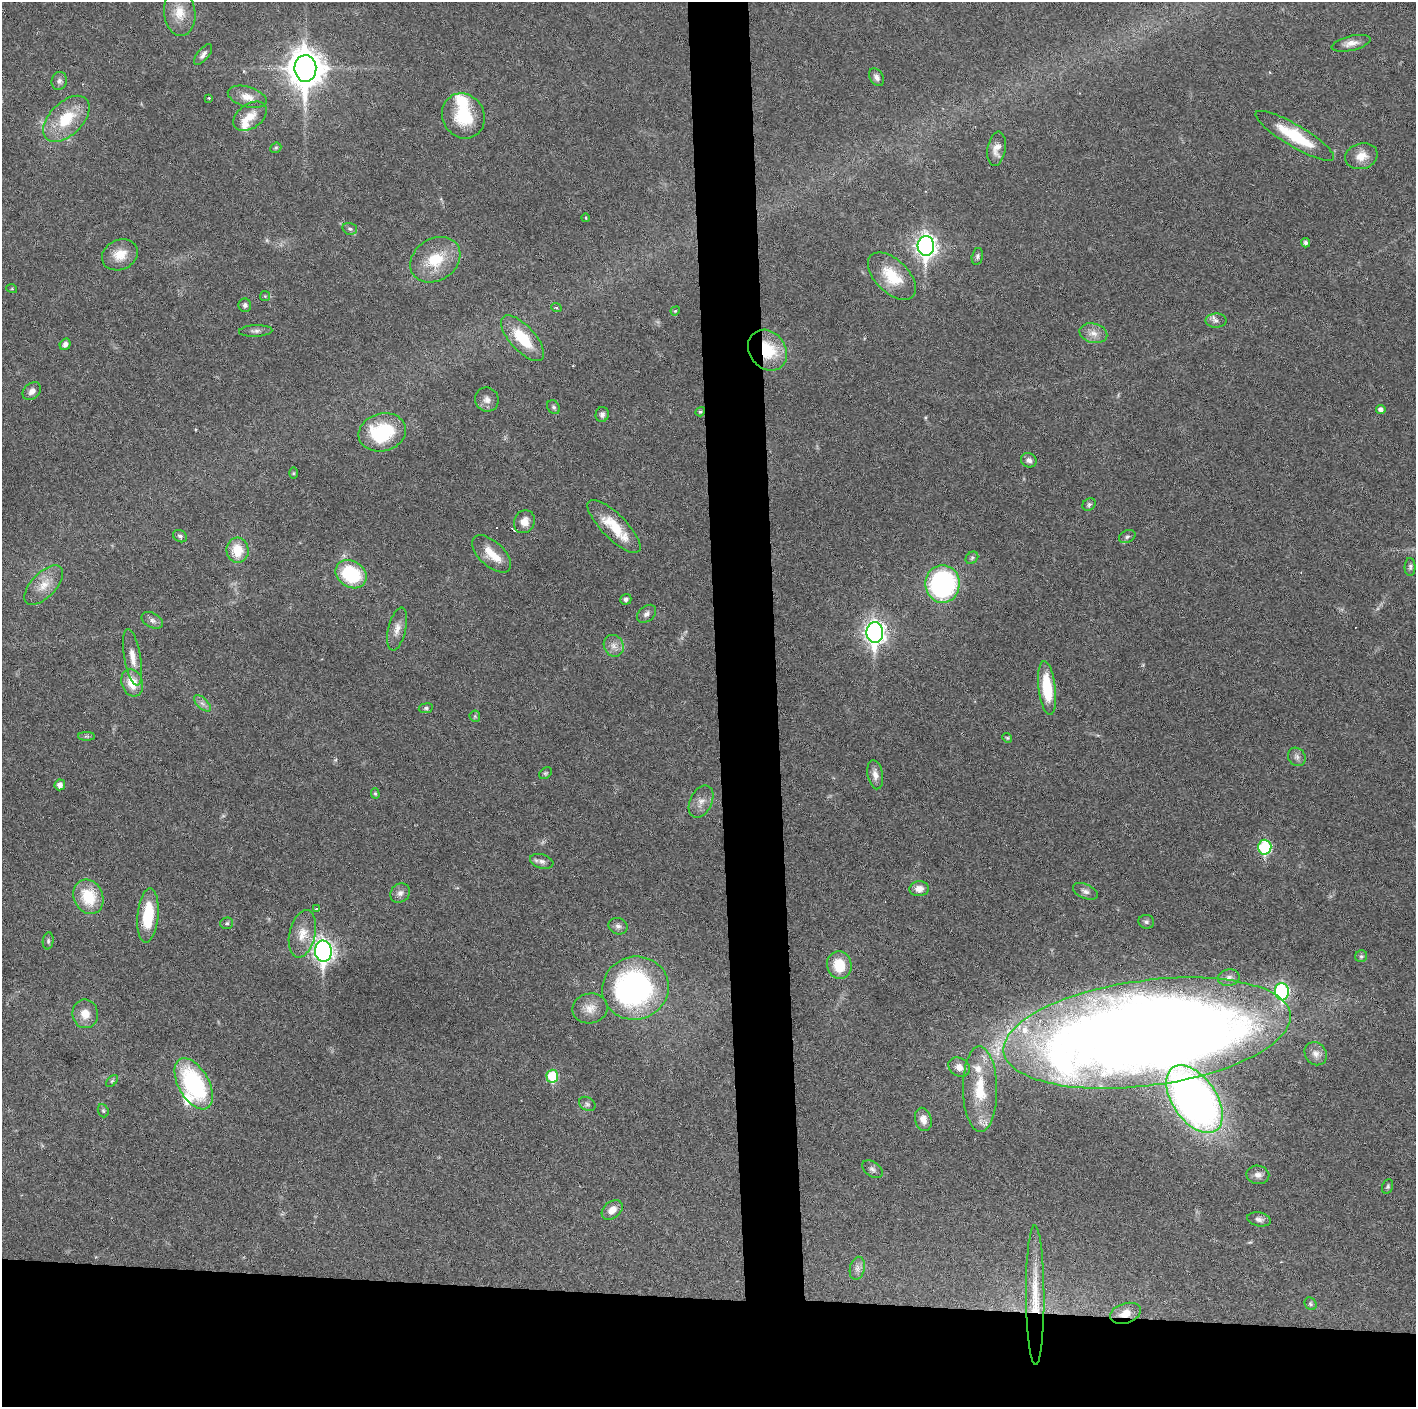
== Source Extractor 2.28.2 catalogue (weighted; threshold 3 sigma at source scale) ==
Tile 8 of 3 x 3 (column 2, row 3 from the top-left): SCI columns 1414-2827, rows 1-1405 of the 4240 x 4217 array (HDU 1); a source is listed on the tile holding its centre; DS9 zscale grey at full resolution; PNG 1418 x 1409 px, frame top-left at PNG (2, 2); each listed source drawn as its Kron ellipse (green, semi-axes under 4 px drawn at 4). Shown black and unused: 12% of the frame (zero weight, under 3 of 6 exposures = <1% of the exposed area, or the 3 px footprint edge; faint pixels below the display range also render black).
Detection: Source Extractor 2.28.2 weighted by HDU 2 'WHT'; one run over the whole footprint, this tile lists its part. Background 0.0251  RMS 0.002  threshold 0.00815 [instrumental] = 3 sigma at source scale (4.09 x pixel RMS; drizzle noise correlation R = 1.36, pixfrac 0.8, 0.05/0.05 arcsec/px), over >= 5 px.
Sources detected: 125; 1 too faint to see at this stretch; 2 cosmic-ray / hot-pixel residue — neither listed nor drawn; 6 inside a brighter listed object's ellipse — not listed separately; the other 116 listed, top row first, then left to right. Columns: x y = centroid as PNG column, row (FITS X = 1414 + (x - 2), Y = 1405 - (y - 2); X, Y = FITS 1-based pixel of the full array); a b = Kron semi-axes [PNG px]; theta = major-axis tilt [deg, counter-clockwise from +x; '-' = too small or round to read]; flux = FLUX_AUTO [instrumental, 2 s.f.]
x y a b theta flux
180 13 23 15 -83 3.7
1351 43 20 7 13 1.5
203 55 12 5 51 0.76
305 68 13 11 -88 400
877 77 9 6 -58 0.75
59 81 9 7 76 0.64
247 97 20 10 -17 2.1
209 98 4 2 - 0.16
250 116 19 12 35 2.5
463 116 23 20 -60 7.9
66 119 28 16 45 7.1
1295 136 45 11 -31 8.7
276 148 6 5 - 0.26
996 149 17 9 81 1.6
1361 156 16 13 16 2.5
586 218 4 3 - 0.15
350 229 7 5 -15 0.43
1306 243 5 4 - 0.58
926 246 10 8 -88 100
120 255 19 15 24 3.1
977 256 8 5 77 0.45
435 260 27 21 33 6.6
892 276 29 16 -44 6.2
12 289 5 3 - 0.17
265 296 5 5 - 0.24
245 305 7 6 - 0.5
556 307 5 3 - 0.22
675 311 5 4 - 0.19
1216 321 10 7 3 0.75
256 331 17 5 2 0.76
1093 333 14 9 -14 1.6
523 338 29 12 -48 6.6
65 344 6 5 - 0.7
768 350 22 18 -52 8.1
32 391 10 7 42 0.97
487 400 12 11 - 1.2
553 407 7 6 - 0.4
1381 409 5 4 - 0.79
700 412 5 4 - 0.31
602 414 7 6 - 0.64
382 432 24 19 15 12
1029 460 8 7 - 0.82
293 473 6 4 90 0.21
1089 504 7 5 41 0.4
524 522 12 10 64 1.7
614 526 35 12 -45 6
180 536 7 5 -29 0.44
1127 537 8 6 26 0.49
238 550 13 11 -85 4.3
492 554 24 12 -43 3.6
972 558 7 5 45 0.38
1410 567 9 5 88 0.44
351 574 16 13 -32 11
942 584 19 17 89 34
44 585 24 12 46 3
626 599 5 5 - 0.58
646 614 11 7 40 0.82
152 620 11 7 -27 0.74
397 629 22 9 77 1.7
875 632 10 8 -89 110
614 646 11 9 -64 1.3
132 657 28 8 -80 2.3
132 683 14 10 -72 3.5
1047 688 27 8 -83 8
202 703 10 5 -44 0.74
426 708 7 5 9 0.36
475 716 6 5 - 0.27
86 736 8 4 0 0.34
1007 738 5 4 - 0.22
1297 757 10 8 -52 0.78
545 773 7 5 40 0.29
875 775 15 7 -79 1.2
60 785 5 5 - 1
375 793 5 4 - 0.27
701 801 17 11 64 1.7
1265 847 7 6 - 17
542 861 12 7 -17 0.83
919 889 10 7 5 1.5
1085 891 13 7 -24 0.82
400 893 10 9 - 0.93
88 897 18 14 -66 6.8
316 909 3 3 - 0.18
148 915 27 10 85 7.9
1146 922 8 7 - 0.46
227 923 6 5 - 0.39
618 926 10 8 -21 0.75
302 934 24 13 77 3.2
48 941 8 5 82 0.37
323 951 11 8 -85 94
1361 956 6 6 - 0.35
839 965 14 12 -76 4.9
1229 978 11 8 12 0.85
635 988 33 31 18 45
1282 992 8 7 - 25
590 1008 18 15 11 2.3
85 1014 14 12 -81 2.5
1147 1033 145 52 8 510
1316 1054 12 10 -52 1.2
959 1067 11 9 -31 1.6
552 1076 6 6 - 9.7
112 1081 7 4 45 0.29
194 1084 28 15 -61 22
980 1089 43 17 -89 8.6
1194 1099 38 22 -56 120
587 1104 9 6 -34 0.53
103 1111 7 5 -68 0.33
923 1119 12 8 -77 1.6
872 1169 11 7 -36 0.67
1258 1175 11 9 -10 1.1
1388 1187 7 5 67 0.34
612 1210 12 8 41 1.6
1259 1219 12 7 -11 0.73
857 1268 11 7 76 0.96
1035 1295 70 9 -90 6.6
1310 1304 7 5 -55 0.34
1125 1313 16 10 19 2.3
Overlapping masked pixels (flux is a lower limit): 3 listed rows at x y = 768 350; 1035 1295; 1125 1313